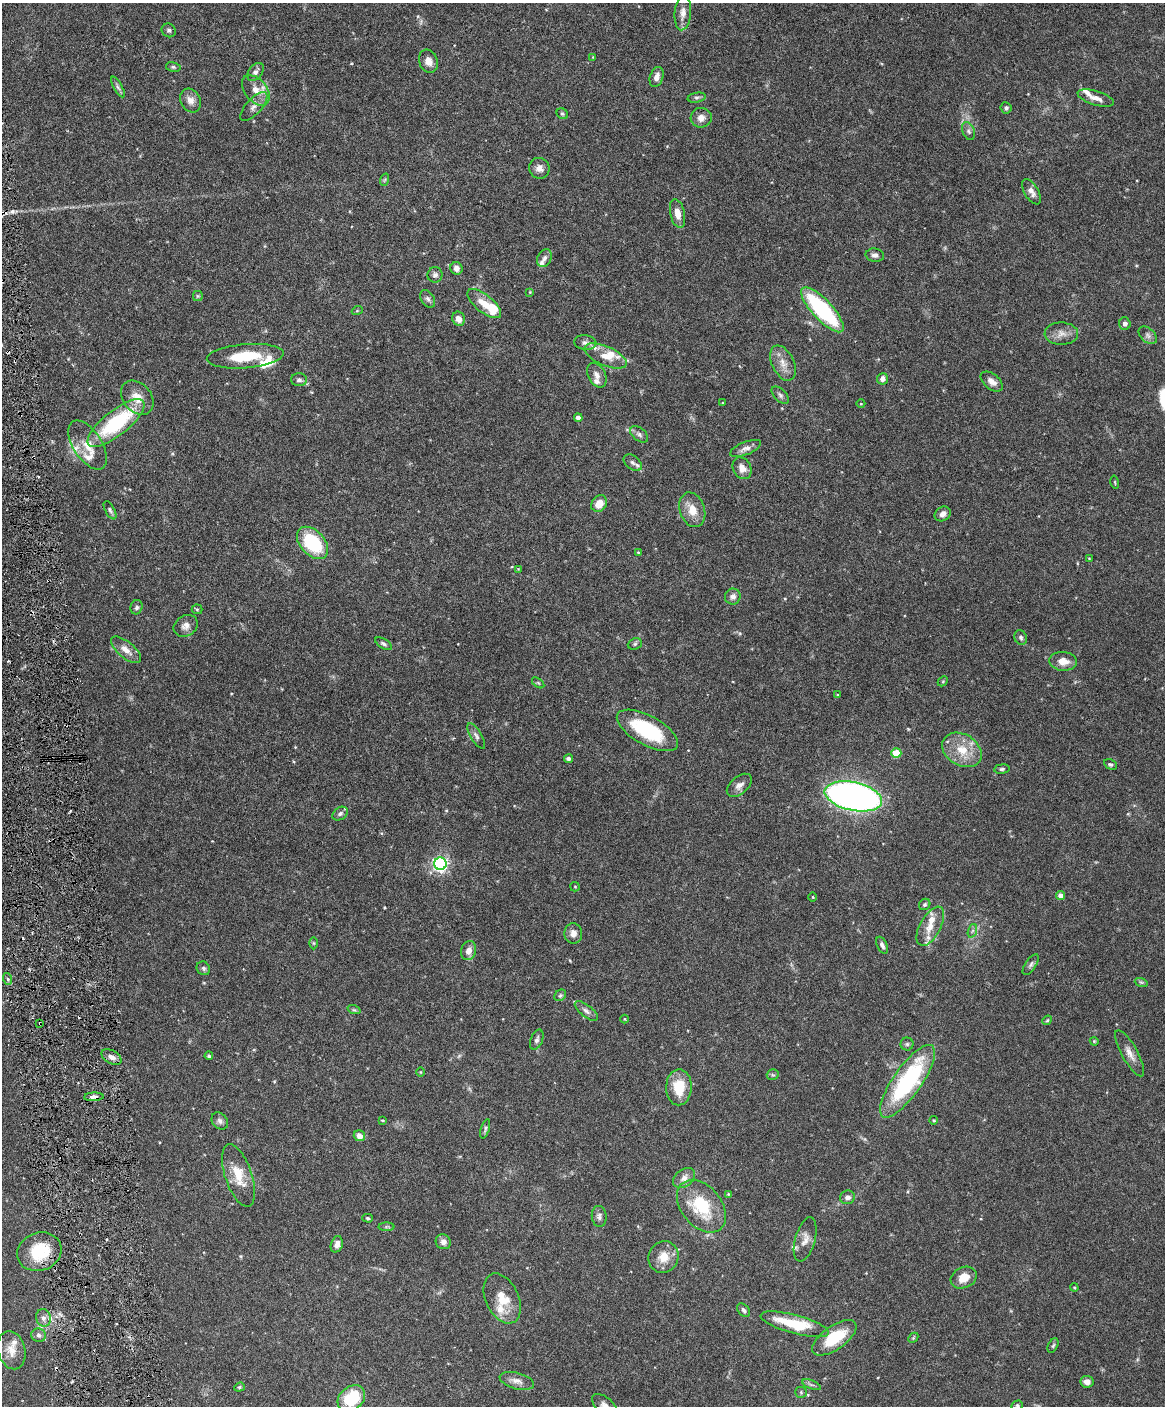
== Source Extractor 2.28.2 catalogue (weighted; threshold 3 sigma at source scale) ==
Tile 7 of 4 x 3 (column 3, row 2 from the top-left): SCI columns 2330-3492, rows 1537-2940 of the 4656 x 4583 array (HDU 1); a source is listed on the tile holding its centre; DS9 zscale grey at full resolution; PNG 1167 x 1408 px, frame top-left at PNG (2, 3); each listed source drawn as its Kron ellipse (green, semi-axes under 4 px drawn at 4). Shown black and unused: <1% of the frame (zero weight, under 3 of 6 exposures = <1% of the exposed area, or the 3 px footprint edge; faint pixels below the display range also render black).
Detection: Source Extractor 2.28.2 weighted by HDU 2 'WHT'; one run over the whole footprint, this tile lists its part. Background 0.243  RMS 0.0049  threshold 0.02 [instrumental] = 3 sigma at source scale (4.09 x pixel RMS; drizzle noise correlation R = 1.36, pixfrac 0.8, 0.05/0.05 arcsec/px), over >= 5 px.
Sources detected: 173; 2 too faint to see at this stretch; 2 cosmic-ray / hot-pixel residue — neither listed nor drawn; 15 inside a brighter listed object's ellipse — not listed separately; the other 154 listed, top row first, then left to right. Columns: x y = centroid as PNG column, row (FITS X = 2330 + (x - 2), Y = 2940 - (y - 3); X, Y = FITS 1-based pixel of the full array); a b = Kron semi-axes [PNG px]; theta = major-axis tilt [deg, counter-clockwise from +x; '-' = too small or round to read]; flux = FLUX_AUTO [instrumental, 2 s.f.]
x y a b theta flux
683 13 17 8 85 3.5
169 30 7 6 - 1
593 57 4 3 - 0.39
428 61 12 9 -70 3.5
173 67 7 5 -10 0.8
255 72 10 6 50 1.6
657 77 10 6 71 2.4
118 87 12 4 -60 1.2
256 90 17 11 -50 5.5
697 98 9 5 9 1
1096 98 19 7 -17 3.5
191 100 12 10 -61 3.2
254 107 18 7 46 3
1006 108 6 5 - 0.93
562 114 6 5 - 0.65
701 118 10 10 - 3.2
968 131 9 6 -68 1.3
539 168 10 10 - 2.7
384 180 6 4 70 0.57
1031 192 14 7 -59 2.9
678 213 15 7 -77 4.3
875 255 9 6 -9 1.8
544 258 9 6 64 1.9
456 268 6 6 - 2.6
435 275 8 7 - 1.4
530 292 3 3 - 0.32
198 296 5 5 - 0.65
428 299 9 6 -57 1.4
484 304 20 8 -39 7.2
822 310 29 10 -47 49
357 311 5 3 - 0.44
459 319 7 6 - 3.4
1125 324 6 5 - 1.8
1061 334 17 11 -1 4
1148 335 10 7 -42 1.6
585 343 11 7 -5 1.7
245 356 38 12 5 17
606 356 23 9 -23 6.3
783 363 19 11 -64 5
597 375 13 8 -64 2.7
882 379 6 5 - 2
299 380 8 6 -1 1.5
992 382 13 7 -39 3
780 395 11 6 -45 1.3
137 398 19 14 -49 7
722 403 3 3 - 0.35
861 404 4 3 - 0.34
578 418 4 4 - 2.8
116 423 35 12 39 40
639 434 10 6 -38 1.6
88 445 28 14 -57 8.4
746 448 16 6 22 2.4
633 463 10 6 -38 1.8
742 468 11 9 -60 3.9
1115 482 7 3 -77 0.41
599 504 9 7 54 5.5
110 510 10 4 -61 1
692 510 18 12 -72 6.8
943 514 8 7 - 2
312 543 19 12 -47 29
638 552 4 4 - 0.43
1089 558 4 3 - 0.34
518 569 4 4 - 0.37
733 597 8 8 - 2.1
136 607 7 6 - 1.2
197 609 5 5 - 0.63
186 626 13 10 32 2.8
1021 638 7 6 - 1.2
384 644 9 4 -32 1.1
635 644 7 5 22 0.91
126 650 18 8 -40 4.3
1063 661 14 9 -6 5
943 681 6 4 45 0.6
538 683 7 3 -37 0.57
838 695 3 3 - 0.59
647 730 34 14 -29 34
476 736 14 5 -59 1.7
962 750 21 15 -32 10
896 753 5 5 - 14
568 759 4 4 - 1.2
1110 764 7 5 -28 0.85
1002 769 7 5 7 0.82
739 785 15 8 41 2.7
853 796 29 14 -12 230
340 814 8 6 33 1.4
440 864 6 6 - 110
575 887 5 4 - 0.51
1061 895 4 4 - 3.6
813 897 5 3 - 0.41
925 904 6 5 - 0.8
930 926 21 10 62 6.3
972 931 7 4 71 0.99
573 933 10 9 - 2.8
314 943 6 4 -90 0.59
882 945 9 5 -66 1.4
469 951 9 7 73 3.4
1031 965 12 5 57 1.2
203 968 7 6 - 1
8 979 6 4 -70 0.86
1141 982 6 4 -18 0.76
560 995 6 5 - 0.82
354 1010 7 4 -18 0.68
586 1011 14 6 -38 1.9
624 1019 4 3 - 0.36
1047 1020 5 4 - 0.53
40 1023 3 2 - 0.34
537 1040 10 6 69 1.4
1094 1041 4 3 - 0.45
907 1044 6 6 - 1
1130 1053 26 8 -61 4.1
209 1056 4 4 - 0.76
112 1057 11 6 -29 2.6
420 1072 4 3 - 0.34
773 1075 6 5 - 0.72
908 1081 43 14 55 57
679 1087 18 12 89 12
94 1097 10 4 3 1.6
382 1120 4 2 - 0.37
934 1120 4 3 - 0.5
220 1121 9 7 -49 1.6
485 1129 10 4 73 0.92
359 1136 6 5 - 3.7
238 1175 33 13 -71 10
684 1178 12 8 37 3
728 1194 4 4 - 0.42
847 1197 7 6 - 2.2
701 1206 30 20 -50 23
599 1216 10 7 -84 1.6
367 1218 5 4 - 0.6
386 1227 8 4 0 0.78
805 1239 23 10 74 4
443 1242 8 7 - 2.3
337 1244 8 6 71 2.2
39 1252 22 19 20 17
663 1257 16 14 65 7
964 1278 13 10 25 6.4
1074 1287 4 3 - 0.45
502 1298 26 16 -65 10
744 1310 8 5 -50 1.1
43 1318 9 7 -73 2.3
795 1324 35 9 -15 21
39 1335 7 7 - 1.4
834 1338 26 11 35 18
913 1338 6 4 46 0.58
1053 1346 7 5 62 0.77
12 1350 19 13 -76 5.8
517 1381 18 8 -15 3.4
1087 1382 6 6 - 2.1
811 1385 10 3 -21 0.99
239 1387 5 4 - 0.63
801 1392 6 5 - 0.76
351 1398 15 11 40 21
1017 1405 6 4 20 0.68
605 1406 15 8 -42 3.3
Overlapping masked pixels (flux is a lower limit): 3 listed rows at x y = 40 1023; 94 1097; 39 1252
Isophote crosses this tile's border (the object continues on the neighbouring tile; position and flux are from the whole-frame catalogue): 1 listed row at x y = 605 1406